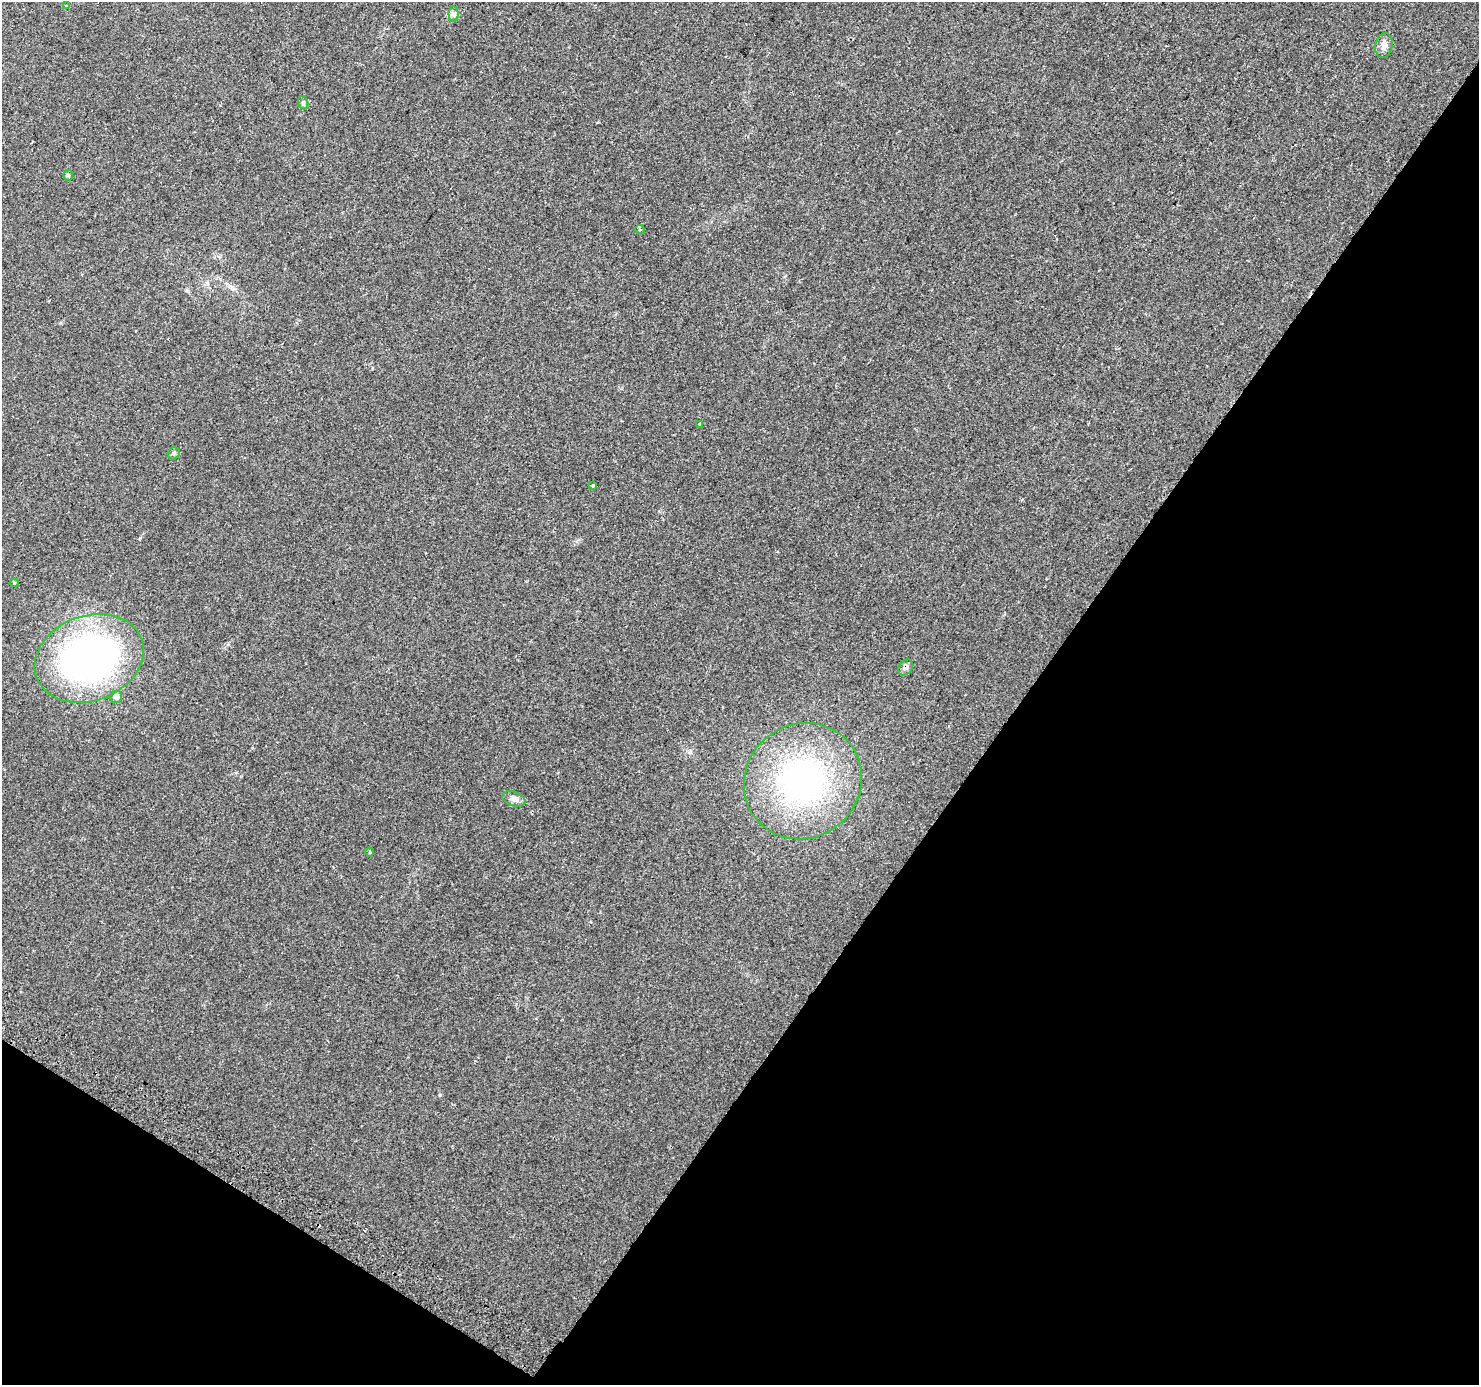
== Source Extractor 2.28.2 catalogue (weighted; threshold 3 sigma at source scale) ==
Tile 15 of 4 x 4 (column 3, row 4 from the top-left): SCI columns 2981-4457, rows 224-1606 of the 5967 x 6046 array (HDU 1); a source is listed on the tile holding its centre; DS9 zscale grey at full resolution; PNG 1481 x 1387 px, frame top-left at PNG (2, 2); each listed source drawn as its Kron ellipse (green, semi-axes under 4 px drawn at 4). Shown black and unused: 35% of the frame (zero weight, under 2 of 3 exposures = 2% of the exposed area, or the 3 px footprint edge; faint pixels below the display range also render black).
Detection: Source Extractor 2.28.2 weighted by HDU 2 'WHT'; one run over the whole footprint, this tile lists its part. Background 0.0422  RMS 0.0063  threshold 0.0285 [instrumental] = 3 sigma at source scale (4.5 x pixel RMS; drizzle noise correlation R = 1.50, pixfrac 1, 0.0396/0.0396 arcsec/px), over >= 5 px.
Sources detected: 17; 1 cosmic-ray / hot-pixel residue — neither listed nor drawn; the other 16 listed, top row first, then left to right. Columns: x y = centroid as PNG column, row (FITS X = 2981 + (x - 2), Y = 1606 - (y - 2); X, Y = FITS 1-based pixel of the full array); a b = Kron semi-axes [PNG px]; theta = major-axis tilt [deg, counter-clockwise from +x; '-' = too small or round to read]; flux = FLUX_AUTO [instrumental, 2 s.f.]
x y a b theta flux
66 6 4 3 - 0.71
453 14 7 5 -89 1.7
1384 45 12 8 78 3.8
303 103 6 5 - 1.1
68 175 5 4 - 1
640 230 5 4 - 1.4
700 424 4 3 - 0.93
174 453 6 5 - 1.4
593 486 3 3 - 2.2
14 583 4 4 - 0.62
89 658 56 42 21 230
906 667 9 6 50 2.1
116 697 6 6 - 4.1
803 781 60 57 39 150
514 799 12 7 -19 3.6
370 852 4 4 - 0.65
Overlapping masked pixels (flux is a lower limit): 1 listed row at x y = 906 667
Unlisted compact peaks at least as high as the median listed source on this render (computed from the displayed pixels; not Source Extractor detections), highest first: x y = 140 538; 440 1095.